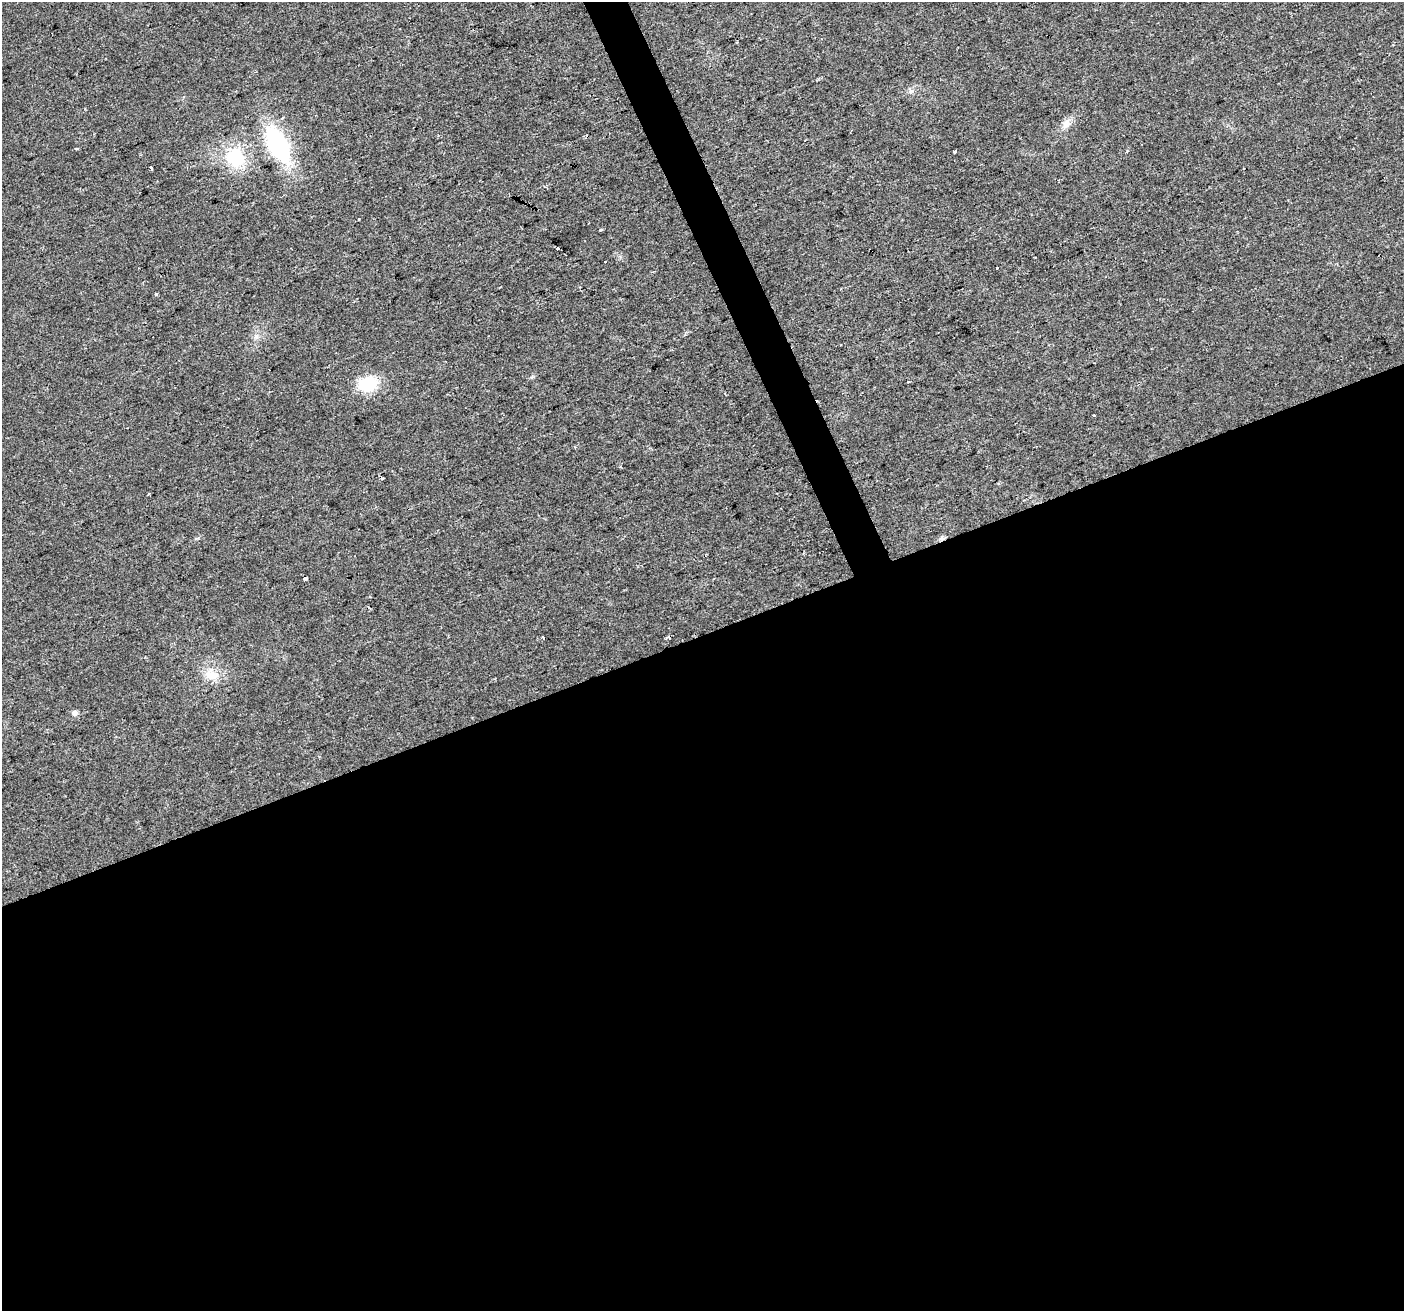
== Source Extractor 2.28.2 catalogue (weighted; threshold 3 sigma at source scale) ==
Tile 15 of 4 x 4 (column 3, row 4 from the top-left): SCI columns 2805-4206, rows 142-1450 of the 5607 x 5461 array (HDU 1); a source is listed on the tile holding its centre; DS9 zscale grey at full resolution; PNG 1406 x 1313 px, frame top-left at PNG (2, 2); no overlay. Shown black and unused: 53% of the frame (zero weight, under 2 of 3 exposures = <1% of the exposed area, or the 3 px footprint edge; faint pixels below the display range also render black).
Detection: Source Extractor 2.28.2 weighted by HDU 2 'WHT'; one run over the whole footprint, this tile lists its part. Background 0.0293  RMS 0.0063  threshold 0.0285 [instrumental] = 3 sigma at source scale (4.5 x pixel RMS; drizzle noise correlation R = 1.50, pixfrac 1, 0.0396/0.0396 arcsec/px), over >= 5 px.
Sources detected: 23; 4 cosmic-ray / hot-pixel residue — not listed; the other 19 listed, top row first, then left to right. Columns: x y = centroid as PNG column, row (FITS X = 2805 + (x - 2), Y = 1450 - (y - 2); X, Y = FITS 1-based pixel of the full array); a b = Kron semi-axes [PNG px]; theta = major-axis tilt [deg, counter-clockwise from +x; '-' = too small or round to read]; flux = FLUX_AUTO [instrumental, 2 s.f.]
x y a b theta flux
282 118 5 4 - 0.98
1066 124 14 9 54 4.7
278 145 35 18 -62 73
77 149 3 3 - 1.8
954 151 3 3 - 13
236 157 22 21 - 30
151 168 3 3 - 4.9
601 230 4 3 - 0.91
558 248 3 3 - 4.8
605 261 3 2 - 0.63
156 294 3 3 - 1.5
367 384 19 14 14 26
1094 416 3 3 - 3.5
70 470 2 2 - 0.48
148 494 3 2 - 0.9
942 538 7 6 - 1.6
543 637 4 3 - 1.4
211 675 20 14 -6 10
75 713 8 7 - 1.8
Overlapping masked pixels (flux is a lower limit): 1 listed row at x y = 942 538
Unlisted compact peaks at least as high as the median listed source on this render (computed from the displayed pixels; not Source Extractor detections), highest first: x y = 359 219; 256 336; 198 538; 912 91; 1127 151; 531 377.